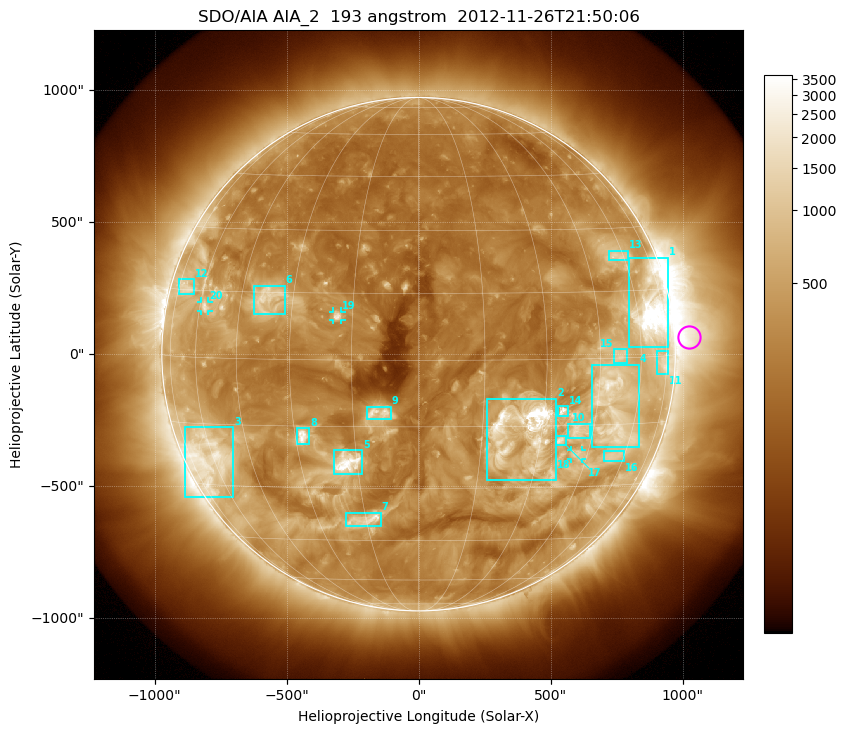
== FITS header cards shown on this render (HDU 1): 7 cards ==
TELESCOP= 'SDO/AIA'
INSTRUME= 'AIA_2'
WAVELNTH=                  193
WAVEUNIT= 'angstrom'
DATE-OBS= '2012-11-26T21:50:06.84'
CTYPE1  = 'HPLN-TAN'
CTYPE2  = 'HPLT-TAN'

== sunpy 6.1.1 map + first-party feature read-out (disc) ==
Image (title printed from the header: SDO/AIA AIA_2  193 angstrom  2012-11-26T21:50:06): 1024 x 1024 px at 2.4 arcsec/px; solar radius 973 arcsec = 405 px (full disc in frame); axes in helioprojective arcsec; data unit not stated in the header (colour bar unlabelled)
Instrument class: DISC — disc imager (sunpy class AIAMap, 193 A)
Bright regions (active regions / flare kernels): reference = the median radial profile (limb darkening/brightening removed); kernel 9 px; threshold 5 sigma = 695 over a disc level ~277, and >= 1.15x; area >= 12 px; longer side >= 10 px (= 24 arcsec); searched inside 0.97 R_sun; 23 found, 20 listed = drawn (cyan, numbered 1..; 3 of them under ~33 arcsec drawn as corner ticks so the feature stays visible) (cap 20 boxes per figure: the strongest are kept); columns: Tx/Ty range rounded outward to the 5 arcsec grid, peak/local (2 s.f.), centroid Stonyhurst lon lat
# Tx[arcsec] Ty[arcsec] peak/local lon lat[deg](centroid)
1 795..945 25..365 18 +66 +10
2 260..520 -480..-165 24 +25 -16
3 -885..-700 -545..-275 7.3 -62 -23
4 655..835 -350..-40 8.4 +50 -11
5 -325..-210 -455..-365 14 -18 -24
6 -625..-505 150..260 6 -37 +14
7 -275..-145 -650..-600 7.4 -15 -39
8 -460..-415 -340..-280 10 -28 -17
9 -200..-105 -245..-200 7.1 -9 -12
10 565..650 -320..-265 5.7 +40 -16
11 900..945 -80..15 4.4 +72 -1
12 -910..-850 225..285 4.1 -70 +16
13 720..795 355..390 4.1 +58 +23
14 525..570 -235..-195 8.7 +35 -12
15 740..790 -35..20 4.2 +52 +1
16 700..780 -405..-365 3.8 +55 -22
17 520..560 -345..-310 6.6 +36 -18
18 575..620 -395..-365 4.6 +42 -22
19 -325..-290 130..160 7.1 -19 +10
20 -825..-795 160..200 5 -58 +11
Off-limb structures (1.02-1.3 R_sun): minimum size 162 px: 3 found; the strongest spans PA ~235..305 deg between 1.02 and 1.3 R_sun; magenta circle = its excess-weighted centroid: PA ~275 deg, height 1.06 R_sun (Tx ~1025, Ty ~65 arcsec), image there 4.3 x the reference